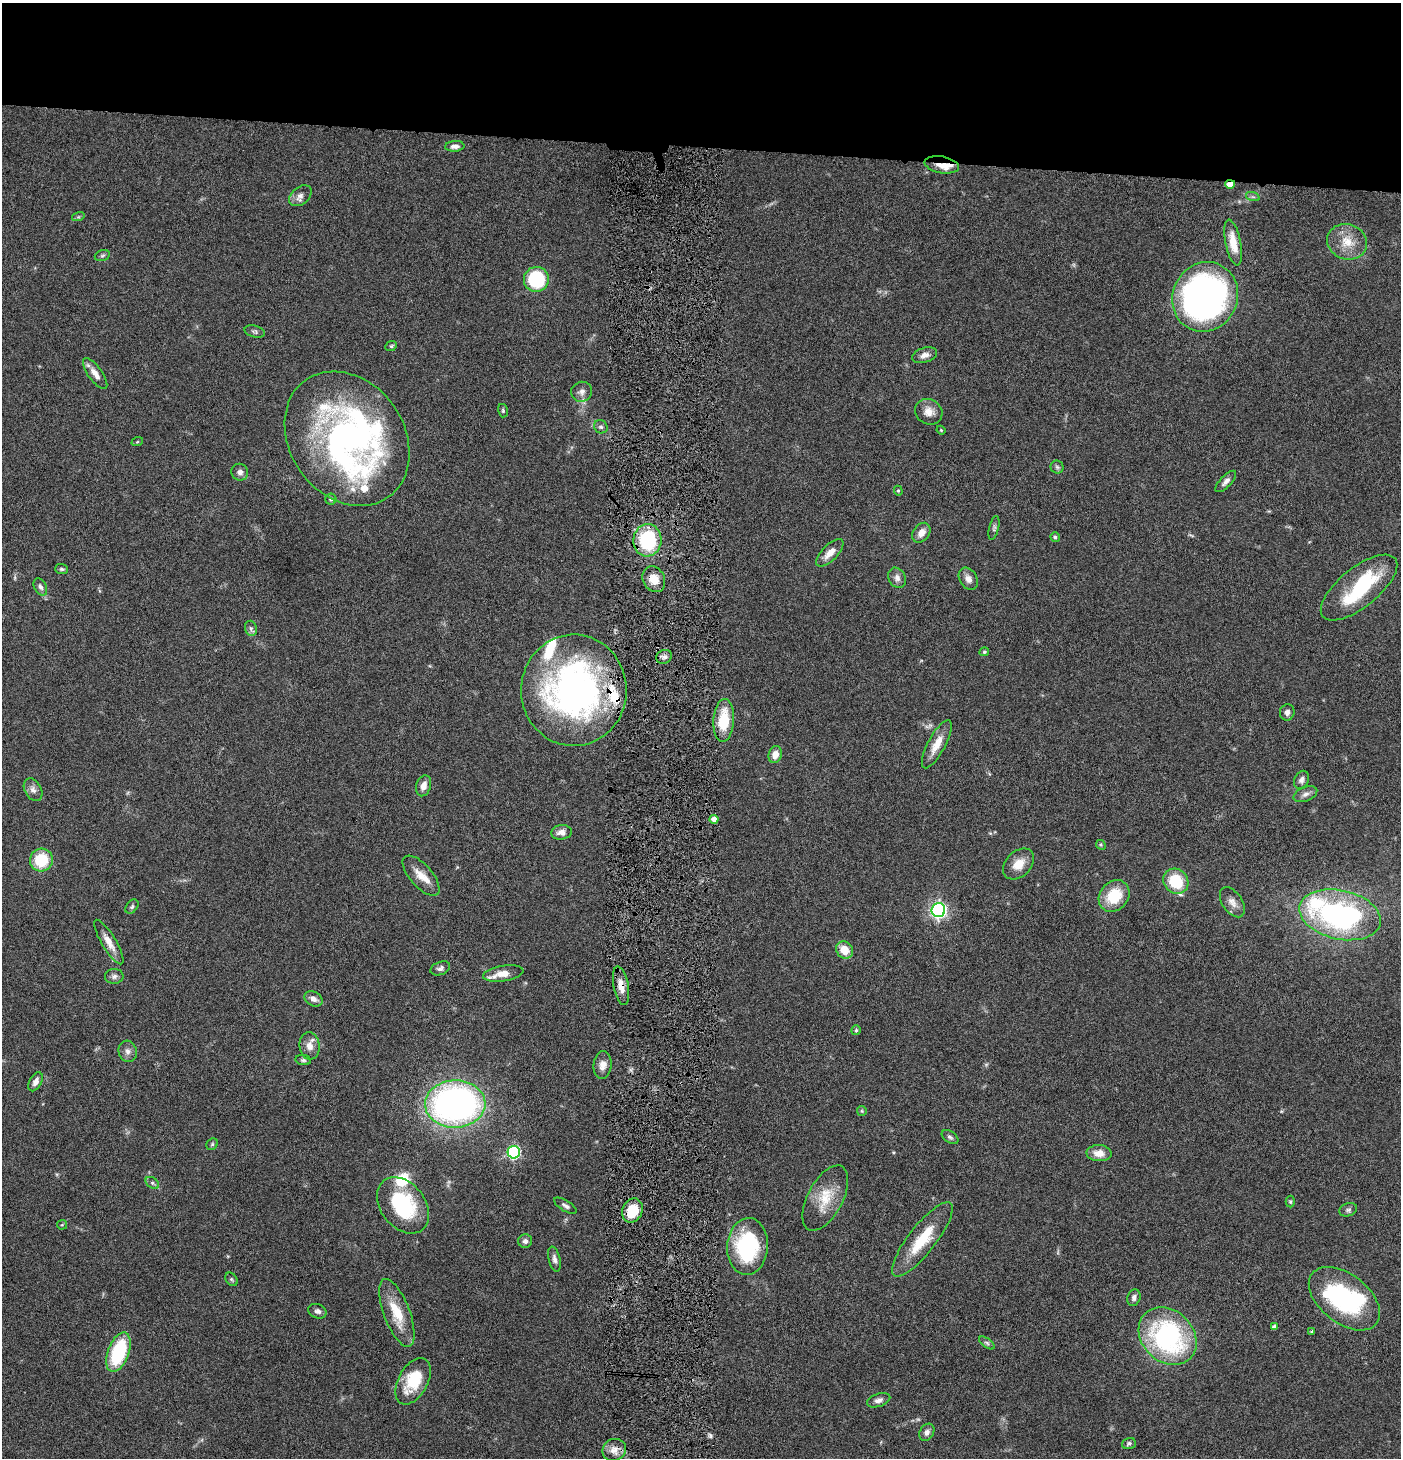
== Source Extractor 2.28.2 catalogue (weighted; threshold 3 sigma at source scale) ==
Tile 2 of 3 x 3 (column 2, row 1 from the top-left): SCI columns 1546-2944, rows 2914-4369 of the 4442 x 4371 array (HDU 1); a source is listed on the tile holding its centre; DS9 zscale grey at full resolution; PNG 1403 x 1460 px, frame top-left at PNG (2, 3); each listed source drawn as its Kron ellipse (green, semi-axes under 4 px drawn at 4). Shown black and unused: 10% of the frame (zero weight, under 4 of 8 exposures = <1% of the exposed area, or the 3 px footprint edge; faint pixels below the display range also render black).
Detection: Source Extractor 2.28.2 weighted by HDU 2 'WHT'; one run over the whole footprint, this tile lists its part. Background 0.0678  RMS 0.0042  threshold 0.0172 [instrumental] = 3 sigma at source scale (4.09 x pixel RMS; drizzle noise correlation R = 1.36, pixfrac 0.8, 0.05/0.05 arcsec/px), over >= 5 px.
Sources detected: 124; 1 too faint to see at this stretch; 5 inside a brighter object's white glare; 1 cosmic-ray / hot-pixel residue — neither listed nor drawn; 9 inside a brighter listed object's ellipse — not listed separately; the other 108 listed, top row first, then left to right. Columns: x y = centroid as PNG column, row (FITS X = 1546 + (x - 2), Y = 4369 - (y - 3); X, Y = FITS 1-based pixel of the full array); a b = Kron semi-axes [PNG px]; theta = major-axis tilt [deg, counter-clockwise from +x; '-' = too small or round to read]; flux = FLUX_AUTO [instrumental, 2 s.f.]
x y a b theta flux
455 146 9 5 4 1.9
942 165 17 8 -10 4
1230 184 5 4 - 4.8
300 196 13 8 39 2.3
1253 197 7 4 -18 0.71
78 217 6 4 18 0.56
1347 242 20 17 -18 7.9
1233 243 23 7 -79 6.4
102 256 8 5 18 0.81
536 279 12 12 - 26
1205 297 35 32 63 170
255 332 10 6 -15 0.93
391 346 6 5 - 0.59
925 355 13 7 17 2.4
95 374 18 7 -54 3.4
582 392 10 10 - 2
503 411 7 5 -76 0.61
929 412 14 12 -32 3.9
601 427 7 6 - 0.9
941 430 4 4 - 0.37
347 439 72 57 -55 150
137 442 6 3 19 0.36
1057 467 6 6 - 0.83
240 472 8 8 - 1.7
1226 481 14 5 46 1.7
898 491 5 4 - 0.53
331 499 5 5 - 0.63
994 528 12 5 76 1
921 533 11 8 53 3.1
1055 537 5 4 - 0.84
647 540 16 14 83 29
830 553 17 7 45 3.8
61 569 6 5 - 0.73
897 578 11 8 -63 1.8
654 579 13 11 -64 5.4
968 579 12 8 -58 2.3
40 587 9 6 -62 1.3
1359 588 46 19 39 26
251 628 8 6 -70 1
984 652 5 4 - 0.59
664 657 8 6 23 1.4
574 690 56 53 89 140
1287 712 8 7 - 1.7
724 721 21 10 86 14
937 744 27 8 62 5.9
775 755 8 6 74 3
1301 780 9 7 64 1.7
424 786 11 7 73 2.7
33 790 12 8 -60 2.1
1305 794 12 7 22 1.9
714 819 4 4 - 2.4
561 832 10 7 7 2.2
1101 845 5 4 - 0.53
41 860 11 11 - 14
1019 864 18 12 45 5.7
421 876 25 11 -49 5.3
1176 881 13 12 - 15
1114 896 17 14 49 13
1232 902 17 10 -56 2.9
132 907 8 5 50 0.88
938 910 7 7 - 110
1340 915 41 24 -12 92
109 942 25 7 -59 4.3
844 950 9 8 - 5.6
440 968 10 6 22 1.3
503 973 20 7 9 4.9
114 976 9 7 3 1.4
621 986 19 7 -79 4.5
313 999 9 7 -28 2.2
856 1030 5 4 - 0.72
309 1046 13 10 -85 3.2
128 1051 11 9 -75 1.9
303 1060 8 5 -9 0.78
602 1065 14 9 85 3
36 1082 10 6 62 2
455 1104 30 23 2 150
862 1111 5 4 - 0.48
950 1137 9 5 -35 1
212 1144 6 5 - 0.68
514 1152 6 6 - 53
1099 1153 12 8 -3 4.2
152 1183 7 5 -37 0.78
825 1198 36 17 62 11
1290 1202 6 4 -88 0.54
403 1205 31 22 -52 31
565 1206 13 5 -31 1.3
1348 1210 9 6 19 1.1
632 1211 12 10 65 11
62 1225 5 4 - 0.49
922 1239 46 13 52 15
525 1241 7 6 - 1.3
748 1246 28 20 86 38
554 1259 13 6 -77 1.7
232 1279 7 5 -55 0.72
1134 1298 8 6 72 1.4
1344 1299 41 24 -38 47
317 1311 9 7 -21 1.4
397 1313 36 13 -69 12
1274 1327 4 4 - 1.4
1312 1331 3 3 - 0.61
1168 1336 32 25 -45 65
987 1343 9 4 -36 0.95
118 1352 21 10 70 29
413 1381 25 14 61 15
879 1400 12 6 18 1.7
927 1432 9 7 60 1.6
1129 1444 7 5 19 0.91
614 1450 12 10 30 3.4
Overlapping masked pixels (flux is a lower limit): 3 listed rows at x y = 942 165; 1230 184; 621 986